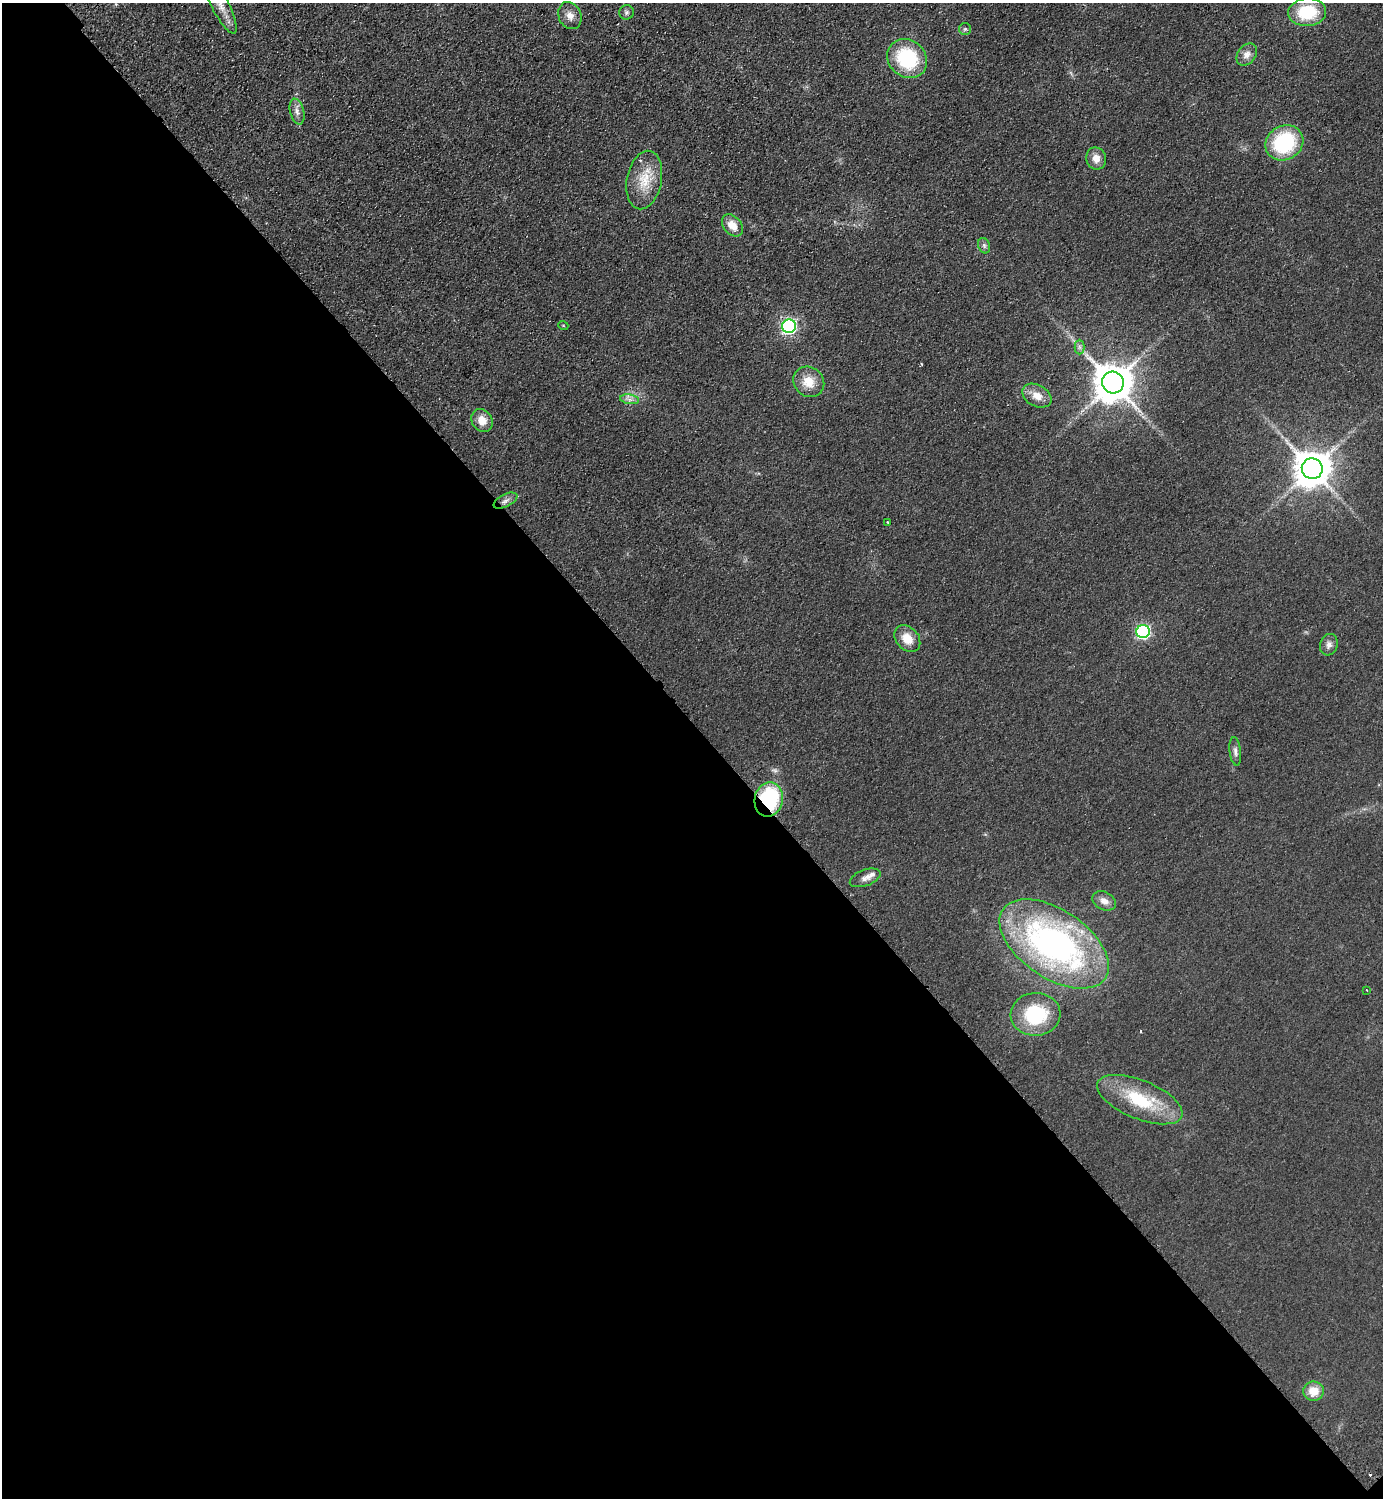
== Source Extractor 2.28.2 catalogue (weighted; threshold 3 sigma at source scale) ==
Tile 14 of 4 x 4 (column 2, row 4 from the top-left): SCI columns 1582-2962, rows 44-1539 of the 6066 x 6072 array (HDU 1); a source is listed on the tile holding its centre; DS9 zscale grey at full resolution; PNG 1385 x 1500 px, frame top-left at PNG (2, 3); each listed source drawn as its Kron ellipse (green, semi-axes under 4 px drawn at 4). Shown black and unused: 52% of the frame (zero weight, under 2 of 3 exposures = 3% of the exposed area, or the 3 px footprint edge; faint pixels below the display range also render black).
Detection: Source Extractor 2.28.2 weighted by HDU 2 'WHT'; one run over the whole footprint, this tile lists its part. Background 0.0559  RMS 0.0097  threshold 0.0436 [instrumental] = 3 sigma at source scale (4.5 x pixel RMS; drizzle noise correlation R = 1.50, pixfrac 1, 0.05/0.05 arcsec/px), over >= 5 px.
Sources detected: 38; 1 cosmic-ray / hot-pixel residue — neither listed nor drawn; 1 inside a brighter listed object's ellipse — not listed separately; the other 36 listed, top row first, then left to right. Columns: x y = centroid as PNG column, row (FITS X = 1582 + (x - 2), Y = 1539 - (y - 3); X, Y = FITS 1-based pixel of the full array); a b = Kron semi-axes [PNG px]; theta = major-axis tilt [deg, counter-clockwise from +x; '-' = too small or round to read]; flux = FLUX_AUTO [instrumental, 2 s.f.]
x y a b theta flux
220 4 33 8 -63 14
627 12 7 7 - 2.5
1307 12 19 14 4 44
570 16 14 11 -65 8.2
965 29 6 6 - 1.9
1247 54 12 8 54 6.3
907 59 21 18 -41 65
297 112 13 7 -75 5.1
1284 143 19 17 31 80
1096 158 11 10 - 8.9
644 180 29 17 79 27
732 225 12 8 -49 13
984 246 8 6 -70 2.4
563 325 5 3 - 0.87
789 326 7 6 - 230
1079 347 7 5 -90 2.4
809 382 16 14 -40 16
1113 383 11 10 - 2900
1037 396 15 10 -28 11
629 399 9 4 -9 3.7
482 420 12 10 -56 10
1312 469 10 10 - 2500
505 501 13 6 27 4.5
887 522 2 2 - 0.98
1143 632 6 6 - 160
907 638 15 11 -48 15
1329 645 11 8 72 4.7
1235 751 14 5 -84 3.9
769 799 17 14 79 90
865 878 16 8 20 5.8
1104 901 12 8 -27 6.6
1054 944 62 34 -34 330
1367 990 2 2 - 0.89
1035 1014 25 21 4 57
1140 1100 45 19 -22 58
1314 1391 10 9 - 15
Overlapping masked pixels (flux is a lower limit): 1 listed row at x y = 769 799
Isophote crosses this tile's border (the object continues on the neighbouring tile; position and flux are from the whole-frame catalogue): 1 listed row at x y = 220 4